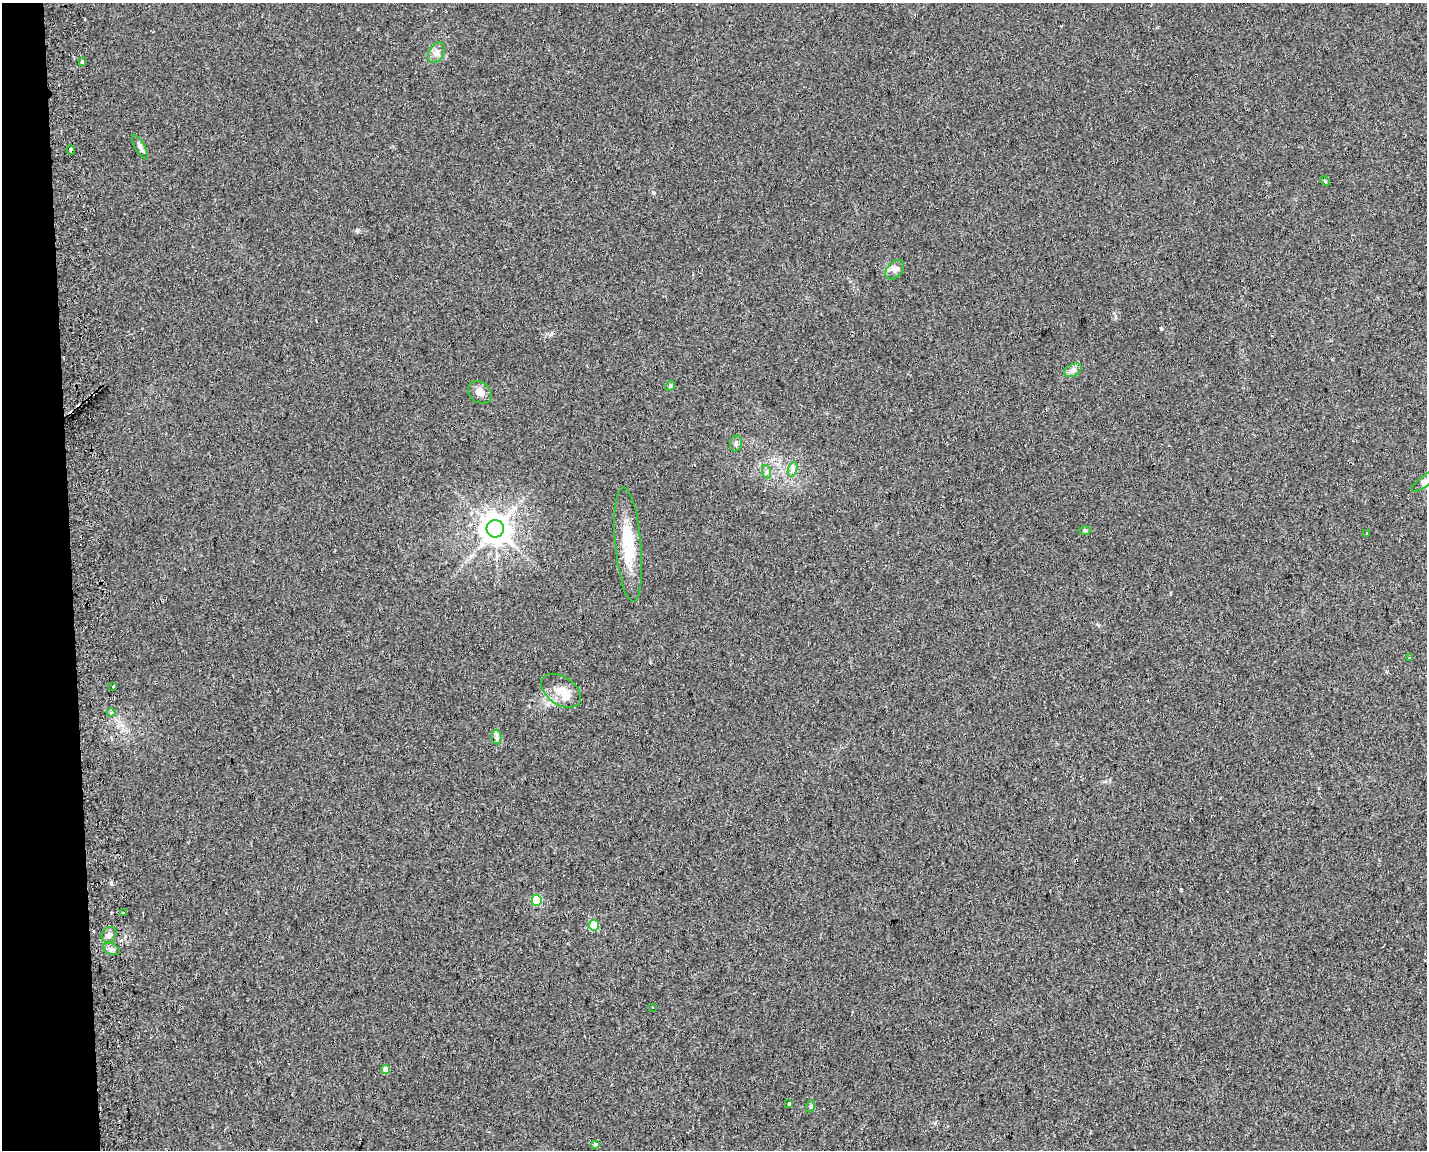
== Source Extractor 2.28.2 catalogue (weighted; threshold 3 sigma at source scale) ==
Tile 4 of 3 x 4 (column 1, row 2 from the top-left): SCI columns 55-1479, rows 2339-3486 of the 4425 x 4678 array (HDU 1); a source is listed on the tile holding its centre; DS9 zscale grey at full resolution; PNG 1429 x 1152 px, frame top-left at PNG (2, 3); each listed source drawn as its Kron ellipse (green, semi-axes under 4 px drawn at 4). Shown black and unused: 5% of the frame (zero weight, under 2 of 3 exposures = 4% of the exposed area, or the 3 px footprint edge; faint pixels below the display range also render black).
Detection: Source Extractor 2.28.2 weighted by HDU 2 'WHT'; one run over the whole footprint, this tile lists its part. Background 0.0226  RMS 0.0048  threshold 0.0215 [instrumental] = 3 sigma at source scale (4.5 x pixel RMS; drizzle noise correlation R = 1.50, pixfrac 1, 0.0396/0.0396 arcsec/px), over >= 5 px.
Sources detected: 36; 1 inside a brighter object's white glare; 3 cosmic-ray / hot-pixel residue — neither listed nor drawn; the other 32 listed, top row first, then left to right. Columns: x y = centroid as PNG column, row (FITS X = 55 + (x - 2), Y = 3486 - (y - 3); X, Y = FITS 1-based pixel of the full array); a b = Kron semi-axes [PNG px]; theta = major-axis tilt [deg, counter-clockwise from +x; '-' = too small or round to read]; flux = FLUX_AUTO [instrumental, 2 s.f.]
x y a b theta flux
436 53 11 7 60 2.4
82 62 3 3 - 1.8
140 147 13 5 -59 1.7
71 150 4 3 - 5.2
1325 181 6 3 -46 0.52
895 270 11 7 46 2.1
1073 370 9 6 30 1.7
670 386 5 4 - 0.65
480 392 13 10 -38 3.1
736 443 8 6 74 1.3
793 469 7 4 72 1.3
767 472 7 4 -71 0.94
1425 481 16 5 37 1.8
495 529 8 8 - 740
1085 530 6 4 0 0.61
1366 533 3 3 - 1.2
628 544 57 13 -85 20
1409 657 3 3 - 0.72
113 686 2 2 - 0.53
561 691 22 14 -34 6.7
111 712 4 4 - 1.1
496 737 7 5 -90 1.1
537 900 5 5 - 19
124 913 3 3 - 2.2
594 925 5 5 - 17
109 935 8 6 52 1.9
111 949 8 5 -24 1.5
652 1007 3 2 - 0.81
385 1070 5 4 - 4.1
789 1104 4 3 - 1.4
811 1106 6 4 71 0.62
595 1144 4 3 - 6.7
Overlapping masked pixels (flux is a lower limit): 1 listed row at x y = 71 150
Isophote crosses this tile's border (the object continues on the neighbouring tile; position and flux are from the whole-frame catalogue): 1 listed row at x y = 1425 481
Unlisted compact peaks at least as high as the median listed source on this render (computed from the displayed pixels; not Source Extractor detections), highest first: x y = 357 231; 654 193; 1161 329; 1181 890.